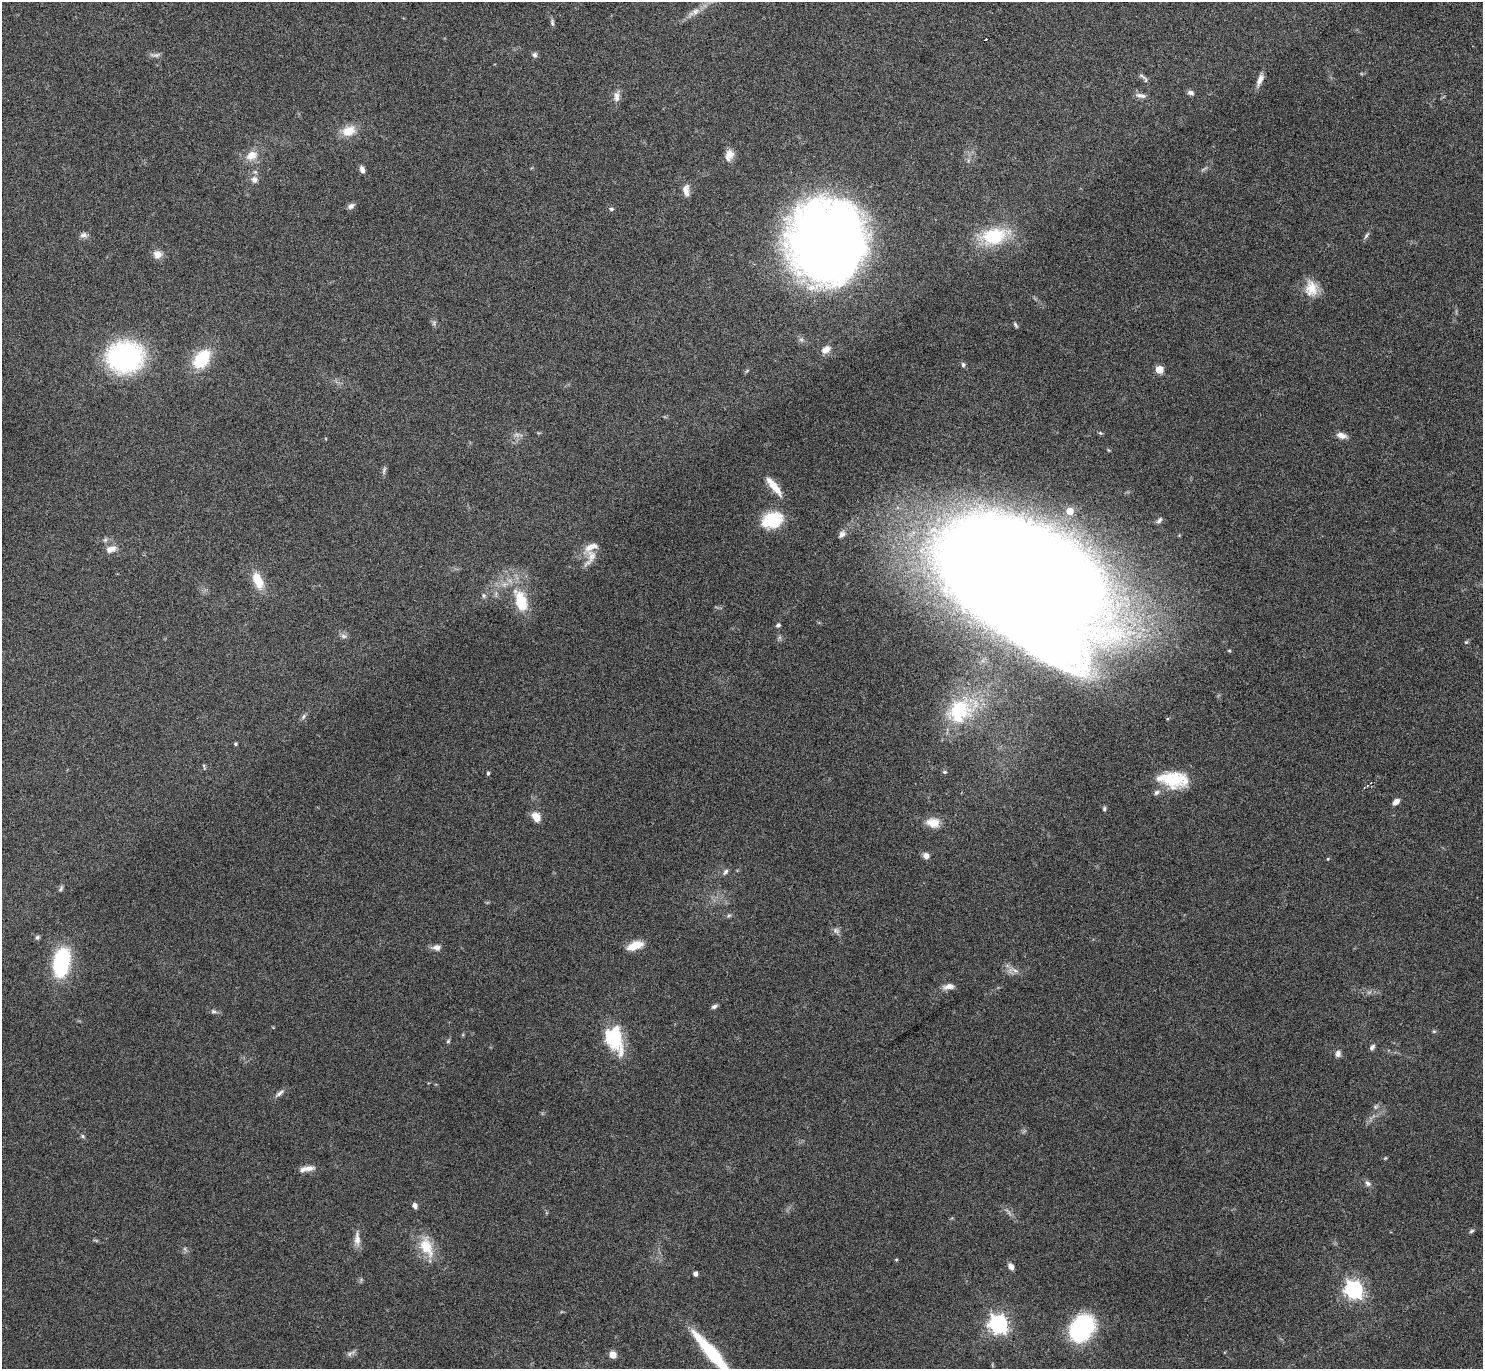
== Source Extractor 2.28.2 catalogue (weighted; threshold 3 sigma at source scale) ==
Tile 10 of 4 x 4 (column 2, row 3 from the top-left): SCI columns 1493-2973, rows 1546-2912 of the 5947 x 5942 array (HDU 1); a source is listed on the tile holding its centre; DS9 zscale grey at full resolution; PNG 1485 x 1371 px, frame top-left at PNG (2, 2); no overlay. Shown black and unused: <1% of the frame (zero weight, under 4 of 8 exposures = <1% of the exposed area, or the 3 px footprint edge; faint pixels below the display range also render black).
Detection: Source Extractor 2.28.2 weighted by HDU 2 'WHT'; one run over the whole footprint, this tile lists its part. Background 0.0651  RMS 0.005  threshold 0.0203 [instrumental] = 3 sigma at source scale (4.09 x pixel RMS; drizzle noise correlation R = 1.36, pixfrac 0.8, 0.05/0.05 arcsec/px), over >= 5 px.
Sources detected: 106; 4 too faint to see at this stretch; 2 inside a brighter object's white glare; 2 cosmic-ray / hot-pixel residue — not listed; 4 inside a brighter listed object's ellipse — not listed separately; the other 94 listed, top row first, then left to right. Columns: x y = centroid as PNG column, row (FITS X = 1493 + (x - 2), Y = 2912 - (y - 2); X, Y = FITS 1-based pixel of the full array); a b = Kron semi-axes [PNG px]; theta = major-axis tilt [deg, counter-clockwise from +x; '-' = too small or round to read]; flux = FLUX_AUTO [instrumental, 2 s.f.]
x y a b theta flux
694 12 21 8 28 4.3
552 23 9 5 -82 1.1
985 39 4 3 - 3.7
155 55 15 5 4 1.6
535 55 7 6 - 1.2
1142 76 13 4 -37 1.3
1260 80 16 7 66 3
1191 93 8 5 -12 1.6
617 96 16 7 81 2.9
1141 96 14 6 -10 2.3
349 131 17 12 24 7.8
251 155 16 12 27 5.8
729 155 14 10 68 3.8
362 169 8 5 -72 2
254 180 10 8 -89 2.5
686 190 15 7 -87 3.7
351 206 8 6 29 1.6
611 209 7 5 -10 0.86
83 235 10 7 5 1.7
994 236 29 18 10 26
1366 236 12 4 55 1.1
827 241 55 53 -88 680
157 254 11 10 - 3.5
1311 288 21 16 -82 8.2
1015 325 9 4 -57 0.86
826 350 11 8 36 3.2
125 357 26 21 5 100
202 359 24 15 52 19
963 365 6 6 - 1
1159 369 5 5 - 12
1341 435 12 7 -18 3
384 470 11 5 78 1.2
774 486 27 7 -51 7.5
1070 511 5 5 - 6.6
772 520 26 19 20 17
1159 520 10 5 47 1.2
842 534 10 8 39 2
110 549 14 8 19 3.7
590 557 27 10 64 5
1019 578 106 60 -25 4300
258 581 22 11 -67 9.4
484 596 7 5 -74 0.89
521 601 35 17 -70 17
778 625 5 5 - 1.1
343 636 9 6 -27 1.4
1229 651 5 3 - 0.48
958 713 35 26 -10 29
303 717 9 4 55 1.1
235 744 4 4 - 0.62
204 766 8 3 -78 0.53
945 772 5 4 - 0.79
488 773 4 4 - 0.68
1173 780 37 18 -6 20
1396 802 8 5 43 2.4
1104 809 6 4 77 0.74
536 817 10 8 -59 5.5
933 823 18 13 -7 6.1
926 855 8 7 - 2.3
725 872 8 5 52 1.2
61 889 8 4 54 0.86
729 915 6 4 19 0.75
836 931 9 8 - 1.6
37 937 6 5 - 0.94
635 946 20 9 22 6.8
437 947 10 7 1 2.6
61 962 27 15 80 43
1015 970 12 5 -24 2.3
949 986 14 7 8 3.1
714 1006 7 5 26 1.2
213 1011 8 5 -14 1.1
1434 1031 6 4 0 0.59
614 1037 31 21 -79 21
448 1041 6 5 - 0.73
1372 1047 7 5 52 1.4
1338 1054 9 7 78 1.8
279 1093 14 5 40 1.8
1375 1107 6 5 - 0.91
82 1136 6 5 - 0.74
1385 1158 5 4 - 0.45
308 1168 16 7 4 3.3
1368 1183 9 6 -35 1.5
415 1205 7 5 -79 1.7
1471 1231 7 4 28 0.84
357 1239 20 7 -89 3.7
426 1247 30 16 -68 12
896 1260 4 4 - 0.46
1011 1266 9 7 -57 1.9
695 1274 4 4 - 1.9
1354 1290 7 7 - 200
998 1324 7 7 - 210
1081 1329 25 19 53 59
712 1353 55 10 -49 35
350 1354 7 5 59 1.2
613 1355 6 6 - 4.7
Isophote crosses this tile's border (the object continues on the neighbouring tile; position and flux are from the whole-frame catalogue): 1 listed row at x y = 712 1353